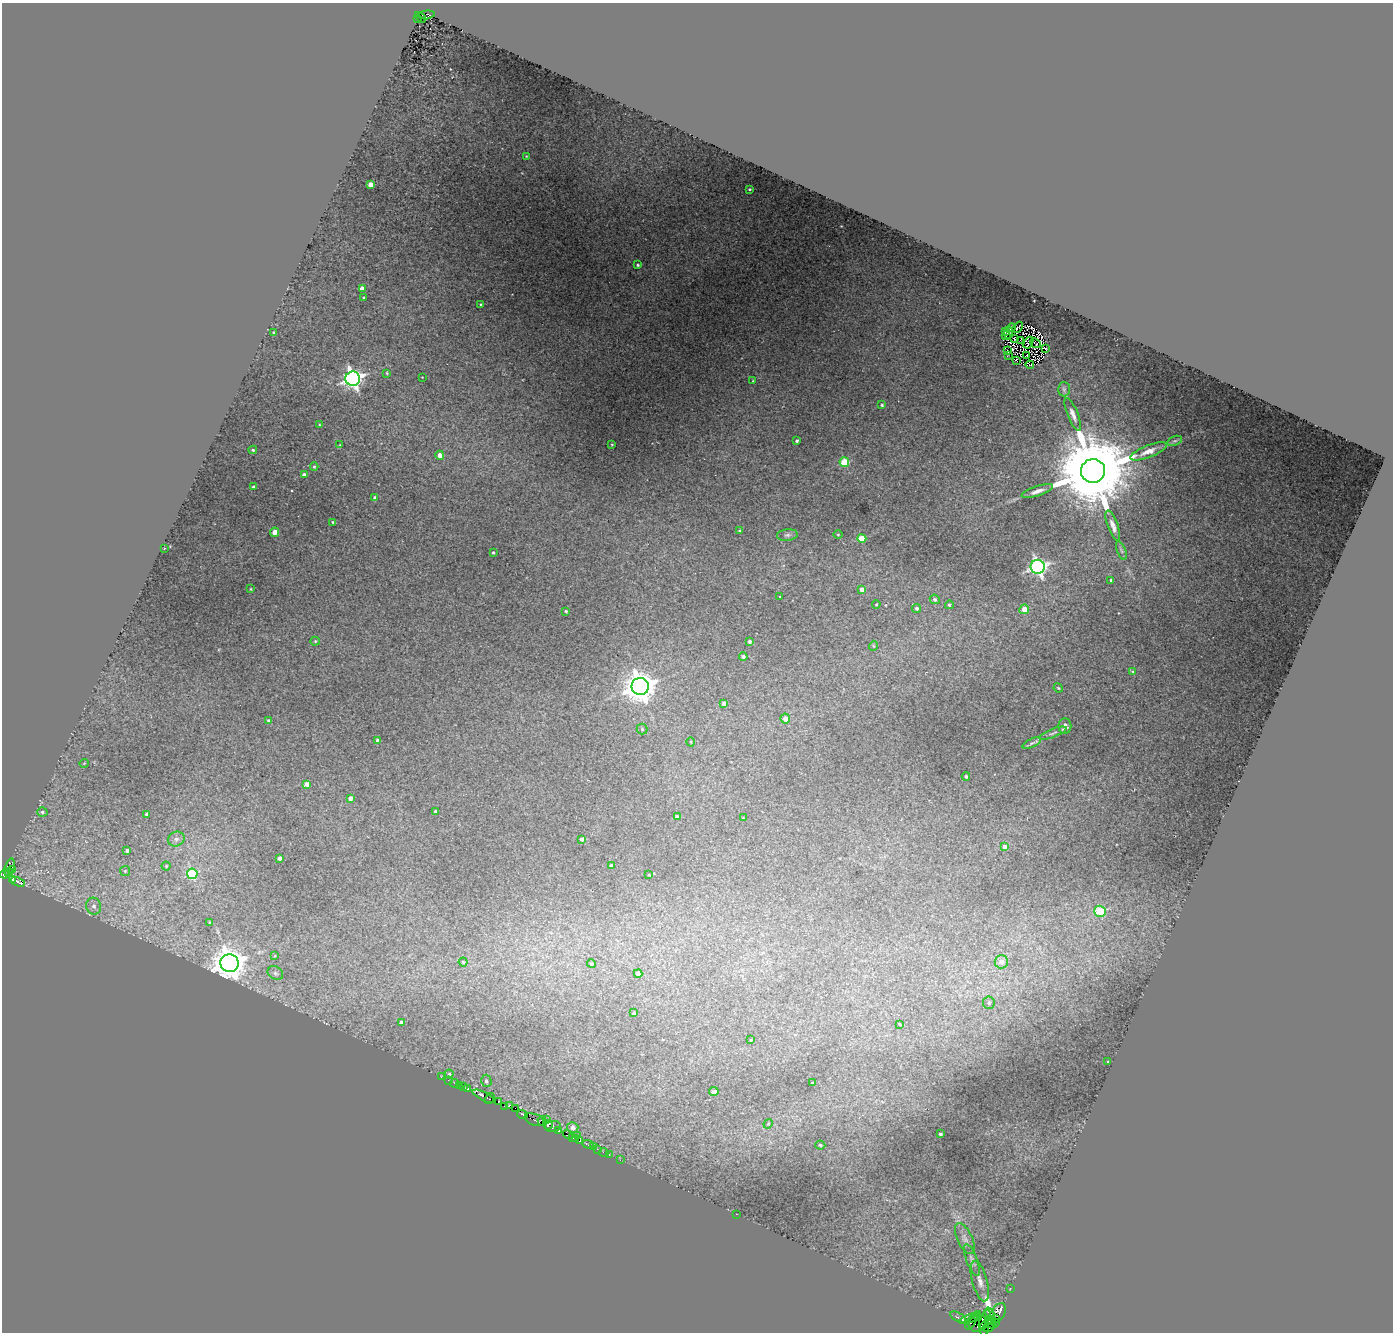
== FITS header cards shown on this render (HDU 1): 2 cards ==
NAXIS1  =                 1391
NAXIS2  =                 1330

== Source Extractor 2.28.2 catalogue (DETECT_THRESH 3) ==
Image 1391 x 1330 px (HDU 1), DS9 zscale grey, 1 PNG px = 1 image px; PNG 1395 x 1334 px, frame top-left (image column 1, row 1330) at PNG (2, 3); each listed source drawn as its Kron ellipse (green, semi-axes under 4 px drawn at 4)
Background 0.605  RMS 0.028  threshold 0.0845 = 3 sigma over >= 5 px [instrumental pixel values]
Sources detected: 187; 4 with non-positive FLUX_AUTO (blend fragments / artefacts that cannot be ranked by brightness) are neither listed nor drawn; the other 183 listed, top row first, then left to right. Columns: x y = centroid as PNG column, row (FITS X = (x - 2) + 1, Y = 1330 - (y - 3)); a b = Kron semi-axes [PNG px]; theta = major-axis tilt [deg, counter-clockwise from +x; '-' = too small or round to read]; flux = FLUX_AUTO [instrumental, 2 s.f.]
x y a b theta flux
427 15 8 4 8 24
420 17 6 3 -46 3.8
417 19 2 2 - 13
526 156 2 2 - 1.6
371 185 4 4 - 28
749 189 3 2 - 2.1
638 265 3 3 - 2.9
362 288 4 4 - 16
364 298 3 3 - 2.2
481 304 3 3 - 2
1018 327 6 2 48 0.72
1012 328 4 2 - 9.4
273 332 2 2 - 1.5
1005 332 3 2 - 2.9
1009 333 6 3 85 0.5
1006 336 4 2 - 0.88
1014 339 3 2 - 0.97
1021 340 3 2 - 1.7
1028 343 6 2 59 0.54
1036 343 5 2 - 1.2
1046 349 3 2 - 2.5
1007 351 2 2 - 1.6
1008 355 4 2 - 0.95
1027 356 2 2 - 1.6
1017 361 3 2 - 2.1
1030 365 4 3 - 7
387 373 3 2 - 1.9
422 377 2 2 - 1
353 379 7 7 - 910
753 381 3 2 - 1.5
1064 389 7 6 - 4.4
882 405 4 3 - 3.1
1073 414 17 5 -68 11
319 425 3 3 - 1.7
797 441 3 3 - 3.6
1175 441 8 4 18 3.6
340 445 3 2 - 1.1
612 445 3 2 - 1.9
253 450 4 4 - 2.9
1149 451 19 6 21 22
440 455 4 4 - 15
844 462 5 5 - 91
314 467 4 3 - 2.6
1093 471 12 12 - 42000
304 475 4 3 - 7
253 487 4 3 - 6.7
1037 491 16 5 18 12
375 498 4 4 - 7.5
333 522 3 3 - 2.1
1113 526 16 5 -70 12
739 531 3 3 - 2.7
275 532 5 4 - 15
838 534 5 3 - 1.9
787 535 10 5 6 6.1
862 538 4 4 - 66
164 548 2 2 - 1.2
1121 551 10 3 -69 3.9
493 552 3 3 - 2.3
1038 567 7 7 - 620
1111 580 3 3 - 3.4
251 589 3 3 - 1.6
862 590 4 4 - 15
780 597 3 2 - 1.3
935 599 5 4 - 5
876 604 4 3 - 2
949 605 4 4 - 3.2
917 608 5 4 - 4.3
1024 609 5 5 - 26
566 611 3 3 - 2.6
315 641 5 4 - 2.7
749 641 4 4 - 4.8
873 646 5 3 - 1.7
743 657 4 4 - 6.1
1133 671 4 3 - 2.1
640 686 8 8 - 2900
1058 688 5 4 - 2
724 703 4 4 - 7.2
785 719 5 4 - 14
269 721 4 3 - 5.2
1065 726 8 6 89 8.3
642 729 5 5 - 3
1053 733 14 3 21 6
378 741 4 4 - 8.8
691 742 4 3 - 1.6
1032 743 10 4 26 4.7
84 763 5 3 - 1.4
966 776 4 3 - 3.3
307 784 4 4 - 13
350 798 4 4 - 7.4
42 812 5 4 - 3.9
436 812 4 3 - 7
146 814 3 3 - 3.8
677 817 4 3 - 7.6
743 818 4 3 - 1.4
176 839 8 7 - 7.1
582 839 3 3 - 6.3
1005 847 4 4 - 17
127 851 4 4 - 4.7
279 858 4 3 - 7.7
166 866 4 4 - 2.2
612 866 3 3 - 4.7
9 867 9 5 72 440
13 870 3 2 - 180
125 871 5 5 - 2.5
9 873 4 3 - 1300
4 874 4 4 - 1100
192 874 5 5 - 150
649 875 3 2 - 1.4
13 879 4 3 - 460
18 882 7 3 -23 530
94 906 8 7 - 10
1100 911 6 5 - 100
210 922 3 3 - 2.6
274 956 4 2 - 1.2
463 962 4 4 - 2.2
1001 962 7 6 - 15
230 963 9 9 - 3500
591 964 4 4 - 2.5
275 973 8 6 -33 5.4
638 974 4 4 - 13
989 1003 6 5 - 4.1
634 1013 3 3 - 2.9
402 1022 4 4 - 9.2
900 1024 3 2 - 1.7
751 1040 2 2 - 1.5
1108 1061 3 2 - 1.7
449 1074 4 4 - 2.7
441 1077 3 2 - 6.3
448 1080 2 2 - 8.7
486 1081 6 5 - 5.9
455 1083 4 2 - 13
813 1083 3 2 - 2.3
459 1085 3 2 - 7.8
463 1087 2 2 - 10
468 1089 3 3 - 48
714 1091 4 3 - 7.4
484 1096 12 3 -27 790
490 1098 6 3 58 91
498 1102 4 4 - 490
505 1106 3 3 - 35
509 1106 4 3 - 110
515 1108 2 2 - 95
522 1114 5 3 - 690
534 1120 10 5 -20 190
547 1120 4 3 - 45
542 1121 4 2 - 68
768 1124 5 4 - 1.9
548 1125 4 3 - 1300
553 1127 8 5 6 840
573 1127 6 5 - 10
559 1130 4 3 - 60
568 1134 5 4 - 990
940 1134 3 3 - 3.8
578 1136 4 3 - 730
573 1137 4 3 - 1100
576 1139 4 3 - 740
580 1141 3 3 - 1200
588 1144 5 3 - 90
820 1145 5 4 - 2.7
594 1146 4 3 - 42
597 1149 3 2 - 25
604 1152 4 2 - 24
609 1154 3 2 - 26
620 1160 2 2 - 12
736 1214 2 2 - 4.3
965 1239 16 7 -64 12
972 1260 17 5 -70 8.7
980 1281 21 7 -75 16
1010 1288 2 2 - 12
990 1313 6 3 -55 440
998 1313 10 6 58 1600
977 1316 5 3 - 590
958 1317 8 3 -29 380
995 1318 4 2 - 340
970 1319 11 4 21 2900
984 1319 10 4 66 1900
990 1320 5 3 - 1000
971 1322 9 4 57 1700
990 1323 7 3 -29 910
995 1323 3 3 - 580
978 1324 10 8 19 4900
988 1327 6 4 12 2100
984 1328 7 5 -87 1600
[4 non-positive-flux detections neither listed nor drawn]